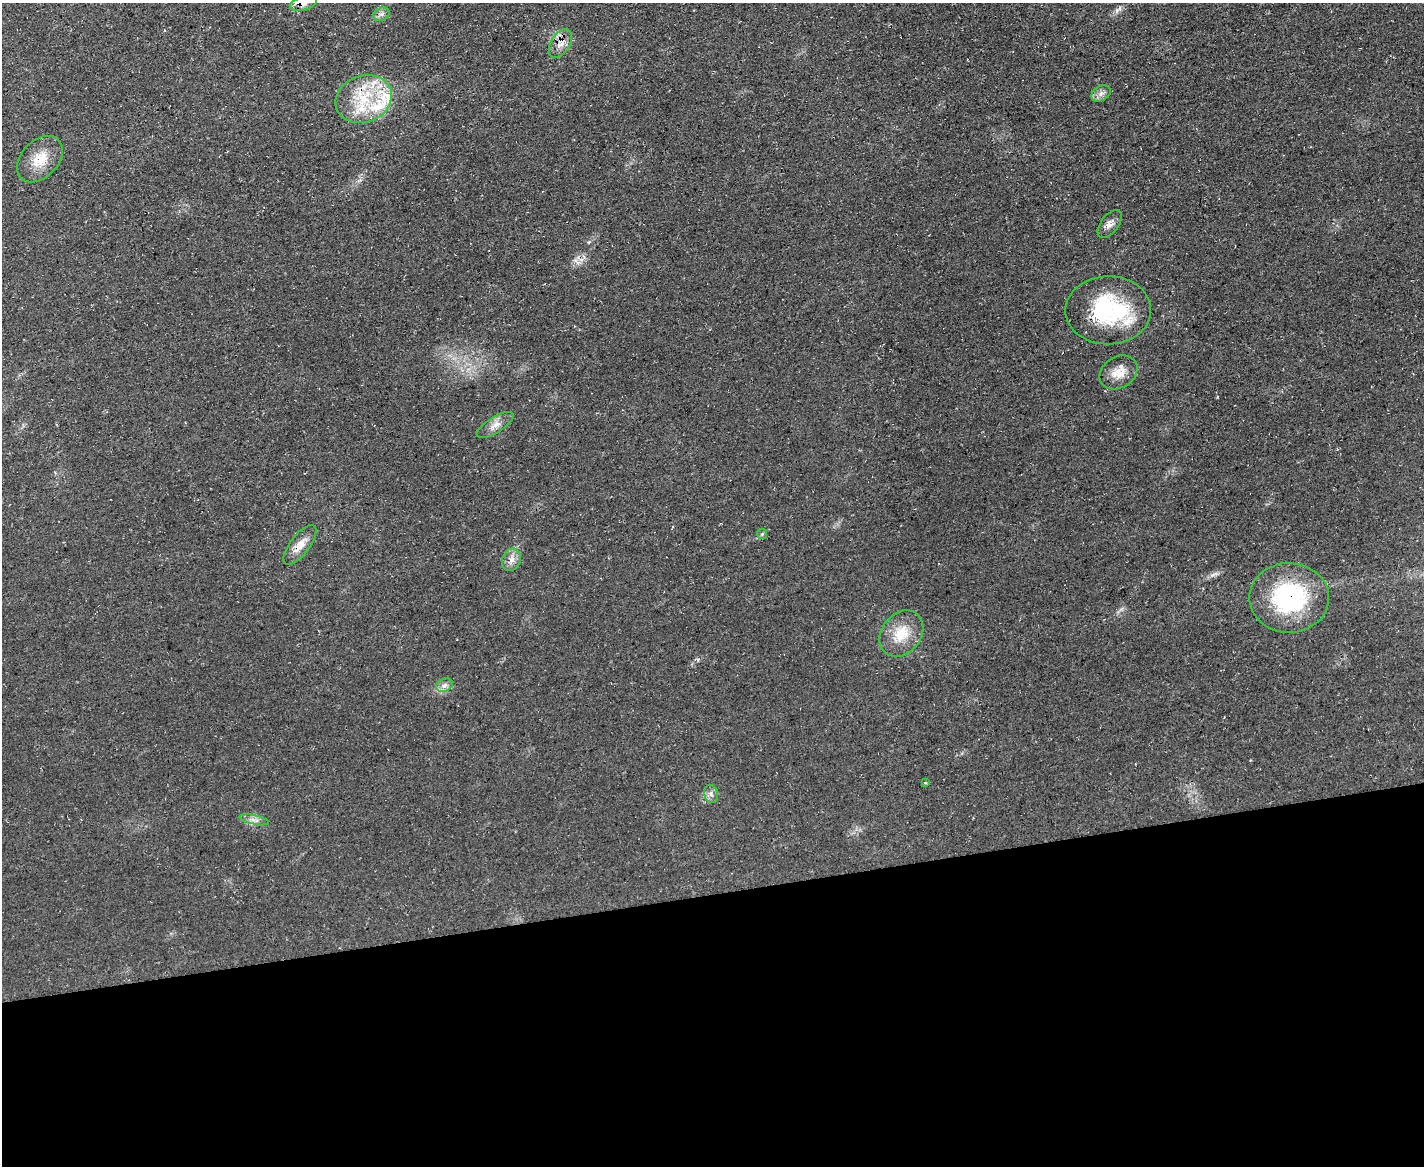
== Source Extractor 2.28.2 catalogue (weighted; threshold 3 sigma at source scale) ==
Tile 11 of 3 x 4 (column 2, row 4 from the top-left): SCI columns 1552-2973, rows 1-1164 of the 4639 x 4657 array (HDU 1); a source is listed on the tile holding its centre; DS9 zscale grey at full resolution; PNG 1426 x 1168 px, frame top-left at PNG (2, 3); each listed source drawn as its Kron ellipse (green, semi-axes under 4 px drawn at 4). Shown black and unused: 23% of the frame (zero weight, under 3 of 4 exposures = <1% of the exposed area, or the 3 px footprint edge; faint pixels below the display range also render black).
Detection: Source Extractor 2.28.2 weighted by HDU 2 'WHT'; one run over the whole footprint, this tile lists its part. Background 0.0628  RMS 0.0072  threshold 0.0322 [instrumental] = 3 sigma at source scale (4.5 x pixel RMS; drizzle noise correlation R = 1.50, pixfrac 1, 0.05/0.05 arcsec/px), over >= 5 px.
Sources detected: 22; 3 inside a brighter listed object's ellipse — not listed separately; the other 19 listed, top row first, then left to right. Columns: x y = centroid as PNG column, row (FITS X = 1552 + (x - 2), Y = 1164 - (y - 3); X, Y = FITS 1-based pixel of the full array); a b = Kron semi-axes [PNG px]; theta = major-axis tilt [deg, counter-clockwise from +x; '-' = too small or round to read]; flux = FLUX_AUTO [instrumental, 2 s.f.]
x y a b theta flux
303 4 14 7 14 4.8
381 14 8 6 19 2.2
560 43 16 9 57 6.7
1101 94 10 7 30 3.3
364 99 29 23 21 34
40 159 27 18 46 17
1110 224 16 9 52 5
1108 310 43 34 0 71
1119 372 20 15 32 10
495 425 21 8 32 6
762 534 5 5 - 1
300 545 24 9 53 8.8
511 560 11 9 66 4.8
1289 598 40 35 0 85
901 634 25 19 51 19
444 685 9 6 22 2.9
925 783 3 3 - 0.8
711 794 9 6 -76 2.9
254 820 15 4 -12 3.2
Overlapping masked pixels (flux is a lower limit): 5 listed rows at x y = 303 4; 560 43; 364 99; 300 545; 1289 598
Isophote crosses this tile's border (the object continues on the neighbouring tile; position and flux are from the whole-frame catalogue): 1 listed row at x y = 303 4